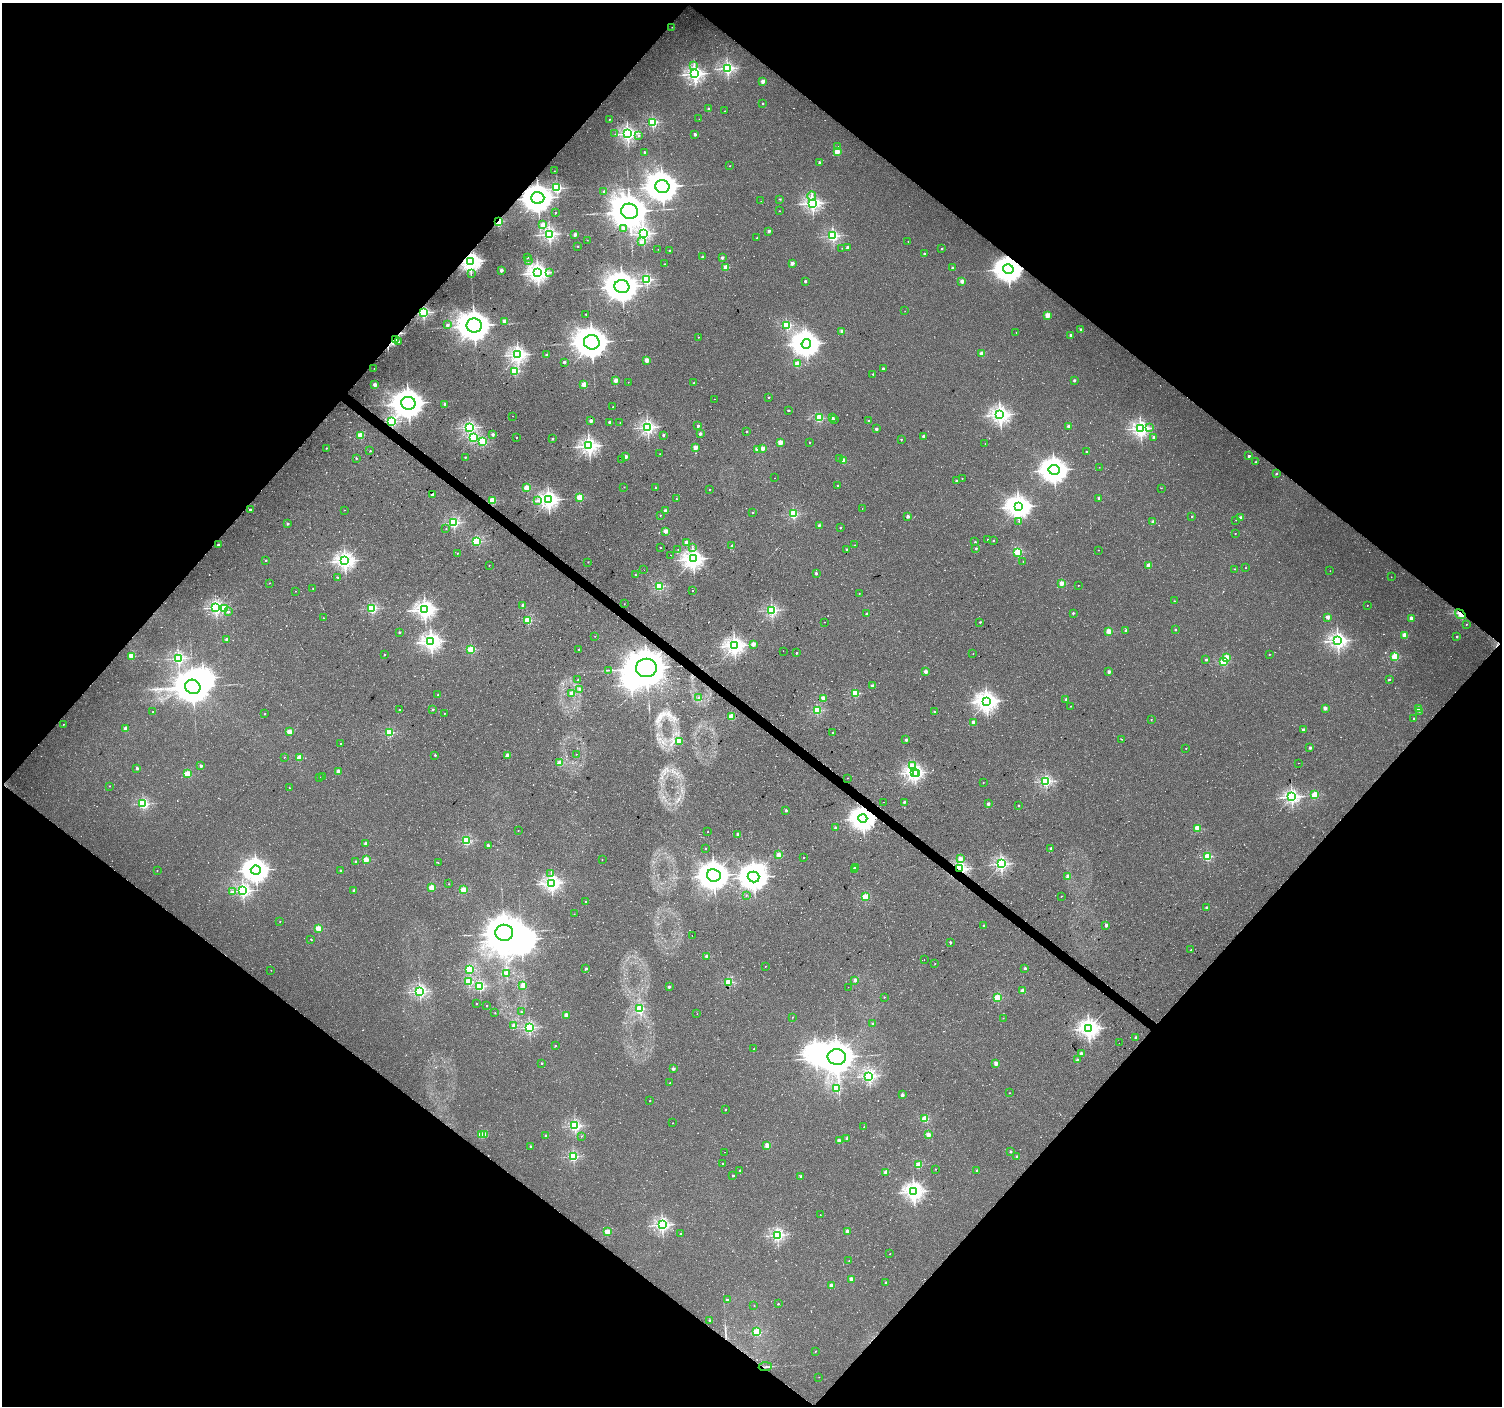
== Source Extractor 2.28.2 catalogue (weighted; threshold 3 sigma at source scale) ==
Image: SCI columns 7-6003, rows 239-5852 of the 6003 x 6026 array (HDU 1 of 3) = the unmasked area's bounding box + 8 px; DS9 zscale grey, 4 x 4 block average (1 PNG px = mean of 4 x 4 image px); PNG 1504 x 1408 px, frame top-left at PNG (2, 3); each listed source drawn as its Kron ellipse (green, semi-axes under 4 px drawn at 4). Shown black and unused: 50% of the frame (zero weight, under 2 of 3 exposures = <1% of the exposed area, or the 3 px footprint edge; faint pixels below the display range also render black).
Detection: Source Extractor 2.28.2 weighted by HDU 2 'WHT'. Background 0.0266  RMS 0.0082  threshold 0.0367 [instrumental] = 3 sigma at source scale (4.5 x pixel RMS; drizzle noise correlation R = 1.50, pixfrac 1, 0.0396/0.0396 arcsec/px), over >= 5 px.
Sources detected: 619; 3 too faint to see at this stretch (4 x 4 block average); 14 inside a brighter object's white glare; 7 cosmic-ray / hot-pixel residue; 1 long thin detection or spike segment (spike, bleed or trail) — neither listed nor drawn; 2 coinciding with a brighter row at this scale — not listed separately; of the other 592, all 500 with FLUX_AUTO >= 1.45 (the completeness limit of this list) listed and drawn (92 fainter detections not listed), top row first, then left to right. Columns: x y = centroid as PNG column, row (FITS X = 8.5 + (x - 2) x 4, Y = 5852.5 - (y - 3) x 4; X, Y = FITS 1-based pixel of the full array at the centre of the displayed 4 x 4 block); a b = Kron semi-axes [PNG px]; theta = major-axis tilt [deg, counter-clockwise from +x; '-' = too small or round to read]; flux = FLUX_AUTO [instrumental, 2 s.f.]
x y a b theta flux
672 27 2 2 - 2.6
694 66 3 2 - 5.8
727 68 2 2 - 1200
695 74 2 2 - 1900
763 81 2 2 - 86
763 103 2 2 - 5.6
709 109 2 2 - 25
724 111 2 2 - 1.5
609 119 2 2 - 2.1
699 119 2 2 - 2
652 122 2 2 - 650
615 134 2 2 - 1.7
627 134 2 2 - 1600
695 134 2 2 - 28
639 136 2 2 - 5.1
837 147 2 2 - 8.9
644 152 2 2 - 12
837 152 2 2 - 150
819 162 2 2 - 21
730 166 2 2 - 2.1
554 171 2 2 - 2.5
662 187 7 6 - 7400
557 188 2 2 - 740
604 191 2 2 - 3.4
812 196 4 2 - 8
538 198 6 6 - 6200
780 199 2 2 - 2.5
761 201 2 2 - 1.6
812 203 2 2 - 1700
629 211 8 7 - 11000
779 211 2 2 - 3.5
555 213 2 2 - 6.3
498 221 2 2 - 370
543 225 2 2 - 89
623 228 2 2 - 22
769 231 2 2 - 30
549 234 2 2 - 1200
575 234 2 2 - 51
643 234 2 2 - 1400
833 236 2 2 - 920
757 238 2 2 - 7.8
587 240 2 2 - 1.7
641 242 2 2 - 13
908 242 2 2 - 1.7
578 246 2 2 - 5.5
842 248 2 2 - 2.9
848 248 2 2 - 65
942 248 2 2 - 5.4
658 249 2 2 - 2
669 250 2 2 - 5.5
924 254 2 2 - 17
528 257 2 2 - 3.6
703 257 2 2 - 37
722 258 2 2 - 30
470 261 3 3 - 3000
528 261 2 2 - 4.5
792 263 2 2 - 72
664 264 2 2 - 4.9
726 267 2 2 - 160
952 268 2 2 - 25
1008 269 5 5 - 4800
501 270 2 2 - 60
550 272 3 2 - 2.8
471 273 2 2 - 2.3
538 273 3 3 - 2500
647 279 2 2 - 800
805 281 2 2 - 18
962 281 2 2 - 77
622 287 7 6 - 7300
905 311 2 2 - 1.5
423 312 2 2 - 1200
586 314 2 2 - 7.9
1047 315 2 2 - 160
504 321 2 2 - 78
447 325 2 2 - 30
474 325 8 7 - 7700
787 325 2 2 - 540
1081 329 2 2 - 19
842 331 2 2 - 75
1016 333 2 2 - 2.4
1071 335 2 2 - 28
698 337 2 2 - 1.7
395 339 4 2 - 11
398 342 2 2 - 3
592 342 8 7 - 8300
806 344 5 4 - 3700
982 353 2 2 - 120
518 355 2 2 - 1700
547 355 2 2 - 47
647 360 2 2 - 100
564 362 2 2 - 32
797 364 2 2 - 180
374 368 2 2 - 2.1
883 369 2 2 - 22
515 371 2 2 - 410
873 374 2 2 - 8.2
1074 380 2 2 - 20
616 381 2 2 - 120
628 382 2 2 - 1.6
694 383 2 2 - 17
375 385 2 2 - 81
584 385 2 2 - 150
769 397 2 2 - 7.9
714 399 2 2 - 5.4
408 403 7 6 - 6600
445 404 2 2 - 40
613 407 2 2 - 5.3
789 410 2 2 - 7.6
1000 415 3 3 - 2100
512 416 2 2 - 3.1
819 418 2 2 - 420
833 418 2 2 - 15
835 420 2 2 - 3.6
392 421 2 2 - 760
591 421 2 2 - 57
869 421 2 2 - 21
610 422 2 2 - 42
620 422 2 2 - 2.1
698 426 2 2 - 30
1069 426 2 2 - 57
469 427 2 2 - 1000
648 427 2 2 - 1400
1140 428 2 2 - 1700
1150 428 2 2 - 2.3
876 429 2 2 - 29
746 432 2 2 - 10
493 434 2 2 - 31
700 434 2 2 - 43
360 435 2 2 - 220
664 435 2 2 - 16
923 436 2 2 - 29
473 437 2 2 - 370
516 437 2 2 - 3.2
1154 437 2 2 - 30
553 439 2 2 - 11
901 439 2 2 - 8.3
483 442 2 2 - 450
780 442 2 2 - 130
809 443 2 2 - 2.8
985 444 2 2 - 2.6
589 446 2 2 - 2000
695 447 2 2 - 95
326 448 2 2 - 5.1
762 448 2 2 - 70
758 449 2 2 - 110
370 451 2 2 - 6.7
1086 452 2 2 - 9.4
660 454 2 2 - 1.6
1249 456 2 2 - 27
465 457 2 2 - 9.7
626 457 2 2 - 66
356 458 2 2 - 11
840 458 2 2 - 37
622 459 2 2 - 2.4
844 460 2 2 - 120
1255 462 2 2 - 2.5
1099 467 2 2 - 1.6
1054 470 5 5 - 4600
1276 473 2 2 - 11
775 478 2 2 - 1.8
962 479 2 2 - 3.3
956 481 2 2 - 13
838 485 2 2 - 4.8
624 487 2 2 - 2.1
527 488 2 2 - 200
656 488 2 2 - 10
1161 488 2 2 - 1.7
709 489 2 2 - 3
432 494 2 2 - 35
580 497 2 2 - 250
1099 498 2 2 - 33
676 499 2 2 - 4.1
492 500 2 2 - 300
548 500 3 3 - 2100
537 501 2 2 - 3.6
1018 507 4 4 - 3500
862 508 2 2 - 1.5
250 510 2 2 - 26
344 510 2 2 - 2.3
666 511 2 2 - 69
753 512 2 2 - 6.5
793 514 2 2 - 490
660 515 2 2 - 4.6
908 516 2 2 - 36
1192 516 2 2 - 9
1241 518 2 2 - 54
1236 520 2 2 - 1.5
1019 521 2 2 - 1.7
1153 522 2 2 - 55
454 523 2 2 - 750
287 524 2 2 - 16
819 525 2 2 - 22
840 528 2 2 - 5.1
446 529 2 2 - 3.1
665 531 2 2 - 93
1235 534 2 2 - 2.8
988 540 2 2 - 2.8
993 540 2 2 - 9.2
477 541 2 2 - 480
686 542 2 2 - 44
975 542 2 2 - 9.9
218 545 2 2 - 17
732 545 2 2 - 14
855 545 2 2 - 2.9
660 548 2 2 - 3.6
692 548 2 2 - 2.4
976 548 2 2 - 12
678 549 2 2 - 2.4
847 549 2 2 - 12
1099 550 2 2 - 2.5
1018 552 2 2 - 420
457 553 2 2 - 3.4
671 555 2 2 - 3.9
693 559 3 3 - 2400
266 560 2 2 - 7.8
345 561 3 2 - 2100
1023 561 2 2 - 1.6
588 562 2 2 - 3.1
489 565 2 2 - 2.6
1149 565 2 2 - 76
1246 568 2 2 - 3.4
1235 569 2 2 - 2.8
644 570 2 2 - 11
1330 571 2 2 - 1.8
816 573 2 2 - 20
635 575 2 2 - 3.5
338 577 2 2 - 1.8
1391 577 2 2 - 1.8
270 583 2 2 - 3
1062 583 2 2 - 100
1078 585 2 2 - 1.7
660 586 2 2 - 430
313 588 2 2 - 7.5
295 591 2 2 - 1.8
692 591 2 2 - 2.9
859 594 2 2 - 1.9
1174 601 2 2 - 5.5
624 604 2 2 - 2.4
523 605 2 2 - 38
1367 605 2 2 - 2
216 608 2 2 - 1200
225 608 2 2 - 270
372 609 2 2 - 610
425 610 3 3 - 2200
772 610 2 2 - 870
228 612 2 2 - 11
1073 613 2 2 - 12
867 614 2 2 - 33
1460 614 5 3 - 41
1328 617 2 2 - 71
323 618 2 2 - 3.6
1411 618 2 2 - 100
528 620 2 2 - 400
825 622 2 2 - 1.8
980 622 2 2 - 11
1466 624 2 2 - 2.9
1175 629 2 2 - 14
1126 630 2 2 - 18
1109 631 2 2 - 150
399 632 2 2 - 15
1404 635 2 2 - 140
595 636 2 2 - 1.8
1457 637 2 2 - 11
227 639 2 2 - 54
1338 641 3 2 - 2000
431 642 3 3 - 2100
753 644 2 2 - 100
734 646 3 2 - 2200
579 649 2 2 - 6.6
471 650 2 2 - 360
783 651 2 2 - 4.6
796 653 2 2 - 12
973 653 2 2 - 2.7
1269 654 2 2 - 3.4
384 655 2 2 - 5.1
131 656 2 2 - 220
1226 657 2 2 - 120
1395 657 2 2 - 330
178 658 2 2 - 1000
1206 660 2 2 - 16
1223 662 2 2 - 310
646 668 10 9 - 15000
608 670 4 2 - 4.3
926 672 2 2 - 61
1109 672 2 2 - 39
1390 679 2 2 - 5
578 680 2 2 - 4.3
872 685 2 2 - 22
193 687 8 7 - 10000
580 689 2 2 - 13
855 693 2 2 - 320
572 694 2 2 - 140
438 695 2 2 - 9.7
699 697 2 2 - 6
823 698 2 2 - 100
1066 699 2 2 - 14
987 701 3 3 - 2600
1071 706 2 2 - 2.4
1325 708 2 2 - 67
1419 708 2 2 - 93
399 709 2 2 - 7.8
433 709 2 2 - 16
817 710 2 2 - 460
1420 711 2 2 - 6.1
152 712 2 2 - 2
935 712 2 2 - 23
265 714 2 2 - 5.6
444 714 2 2 - 2
731 717 2 2 - 220
1151 719 2 2 - 4.4
1414 719 2 2 - 6.3
973 722 2 2 - 31
63 724 2 2 - 3.2
126 729 2 2 - 91
1303 729 2 2 - 28
290 732 2 2 - 160
390 733 2 2 - 400
832 733 2 2 - 3
1122 739 2 2 - 1.9
906 740 2 2 - 27
679 741 2 2 - 190
340 743 2 2 - 2.9
1186 748 2 2 - 2.4
1310 748 2 2 - 24
576 754 2 2 - 1.8
435 755 2 2 - 9.9
508 755 2 2 - 69
284 757 2 2 - 1.5
299 758 2 2 - 160
560 763 2 2 - 160
1298 763 2 2 - 1.6
201 766 2 2 - 32
912 766 3 2 - 77
137 768 2 2 - 26
338 771 2 2 - 83
915 772 2 2 - 1400
188 774 2 2 - 230
917 774 3 2 - 92
319 777 2 2 - 6.2
322 777 2 2 - 1.9
848 778 2 2 - 3
1046 781 2 2 - 900
983 783 2 2 - 2.7
109 786 2 2 - 2.8
289 788 2 2 - 6.1
1314 795 2 2 - 310
1292 797 2 2 - 1500
884 802 2 2 - 1.7
904 802 2 2 - 16
143 804 2 2 - 340
988 804 2 2 - 35
1019 805 2 2 - 6.6
786 810 2 2 - 26
863 818 4 4 - 3700
835 828 2 2 - 29
1197 828 2 2 - 190
518 830 2 2 - 2.5
708 832 2 2 - 1.8
737 834 2 2 - 24
466 841 2 2 - 560
366 844 2 2 - 52
488 845 2 2 - 32
1051 848 2 2 - 13
705 849 2 2 - 4.7
779 855 2 2 - 130
1207 857 2 2 - 390
804 858 2 2 - 4.7
366 859 2 2 - 160
602 859 2 2 - 2.8
960 859 2 2 - 70
356 862 2 2 - 23
438 863 2 2 - 2.5
1001 864 2 2 - 1200
856 867 2 2 - 32
854 869 2 2 - 46
960 869 2 2 - 1400
157 870 2 2 - 2.1
256 870 5 4 - 4200
341 871 2 2 - 14
551 874 2 2 - 1.9
714 875 7 6 - 5900
1068 876 2 2 - 52
754 877 6 5 - 4600
552 883 2 2 - 1800
449 884 2 2 - 4.4
431 887 2 2 - 190
354 890 2 2 - 27
463 890 2 2 - 220
243 891 2 2 - 1200
232 892 3 2 - 4
746 895 2 2 - 2.7
1061 896 2 2 - 2.2
865 897 2 2 - 270
586 901 2 2 - 2.5
1207 908 2 2 - 35
574 914 2 2 - 2.3
280 922 2 2 - 1.7
984 925 2 2 - 11
1106 925 2 2 - 35
318 929 2 2 - 210
504 933 9 8 - 9300
692 935 2 2 - 8.2
311 939 2 2 - 6.6
950 942 2 2 - 22
1191 950 2 2 - 5.5
707 956 2 2 - 43
924 960 2 2 - 3.6
935 964 2 2 - 1.8
765 966 2 2 - 3
586 968 2 2 - 23
1025 968 2 2 - 24
469 969 2 2 - 490
271 970 2 2 - 2.1
506 973 2 2 - 65
855 980 2 2 - 43
469 981 2 2 - 250
729 982 2 2 - 380
523 985 2 2 - 65
480 986 2 2 - 740
669 987 2 2 - 20
848 987 2 2 - 1.6
1023 991 2 2 - 92
420 992 2 2 - 980
884 997 2 2 - 4.3
997 998 2 2 - 350
477 1003 2 2 - 2.8
487 1005 2 2 - 2.2
640 1008 2 2 - 250
521 1012 2 2 - 8.3
495 1013 2 2 - 5
697 1014 2 2 - 1.6
566 1015 2 2 - 98
792 1017 2 2 - 2
1003 1018 2 2 - 2.1
873 1024 2 2 - 15
514 1025 2 2 - 68
529 1028 2 2 - 920
1089 1029 3 3 - 2500
1136 1037 2 2 - 20
1119 1043 2 2 - 2.5
555 1046 2 2 - 6.6
754 1049 2 2 - 12
1081 1053 2 2 - 46
837 1057 9 7 -7 9800
1077 1060 2 2 - 27
542 1063 2 2 - 12
996 1063 2 2 - 60
673 1069 2 2 - 35
869 1076 2 2 - 1000
670 1083 2 2 - 8.1
836 1088 2 2 - 160
1009 1093 2 2 - 1.9
902 1095 2 2 - 43
650 1101 2 2 - 5.5
725 1110 2 2 - 4.5
925 1119 2 2 - 280
673 1123 2 2 - 2.5
575 1126 2 2 - 900
864 1127 2 2 - 2.3
485 1134 2 2 - 58
481 1135 2 2 - 170
928 1135 2 2 - 120
546 1136 2 2 - 23
582 1136 2 2 - 3.3
847 1138 2 2 - 24
839 1141 2 2 - 69
767 1145 2 2 - 100
531 1146 2 2 - 17
1010 1151 2 2 - 18
724 1152 2 2 - 2.5
573 1156 2 2 - 650
1017 1157 2 2 - 37
722 1163 2 2 - 4
918 1165 2 2 - 210
935 1169 2 2 - 3.5
740 1170 2 2 - 13
977 1171 2 2 - 19
886 1172 2 2 - 96
733 1176 2 2 - 9.4
801 1176 2 2 - 21
914 1192 3 3 - 2300
820 1215 2 2 - 2.1
662 1225 2 2 - 1300
847 1231 2 2 - 63
607 1232 2 2 - 200
681 1234 2 2 - 7.8
777 1235 2 2 - 1100
890 1254 2 2 - 2.4
849 1261 2 2 - 1.8
852 1279 2 2 - 81
886 1282 2 2 - 9.1
831 1286 2 2 - 100
727 1299 2 2 - 13
778 1304 2 2 - 8.6
754 1306 2 2 - 2.6
710 1320 2 2 - 23
757 1332 2 2 - 380
815 1351 2 2 - 3.4
765 1367 6 2 4 8.5
819 1377 2 2 - 2.4
Overlapping masked pixels (flux is a lower limit): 11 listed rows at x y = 538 198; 498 221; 470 261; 1008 269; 423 312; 395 339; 392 421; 1460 614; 646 668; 863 818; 960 869
Diffuse or blended objects may show on this block-average render without a row.